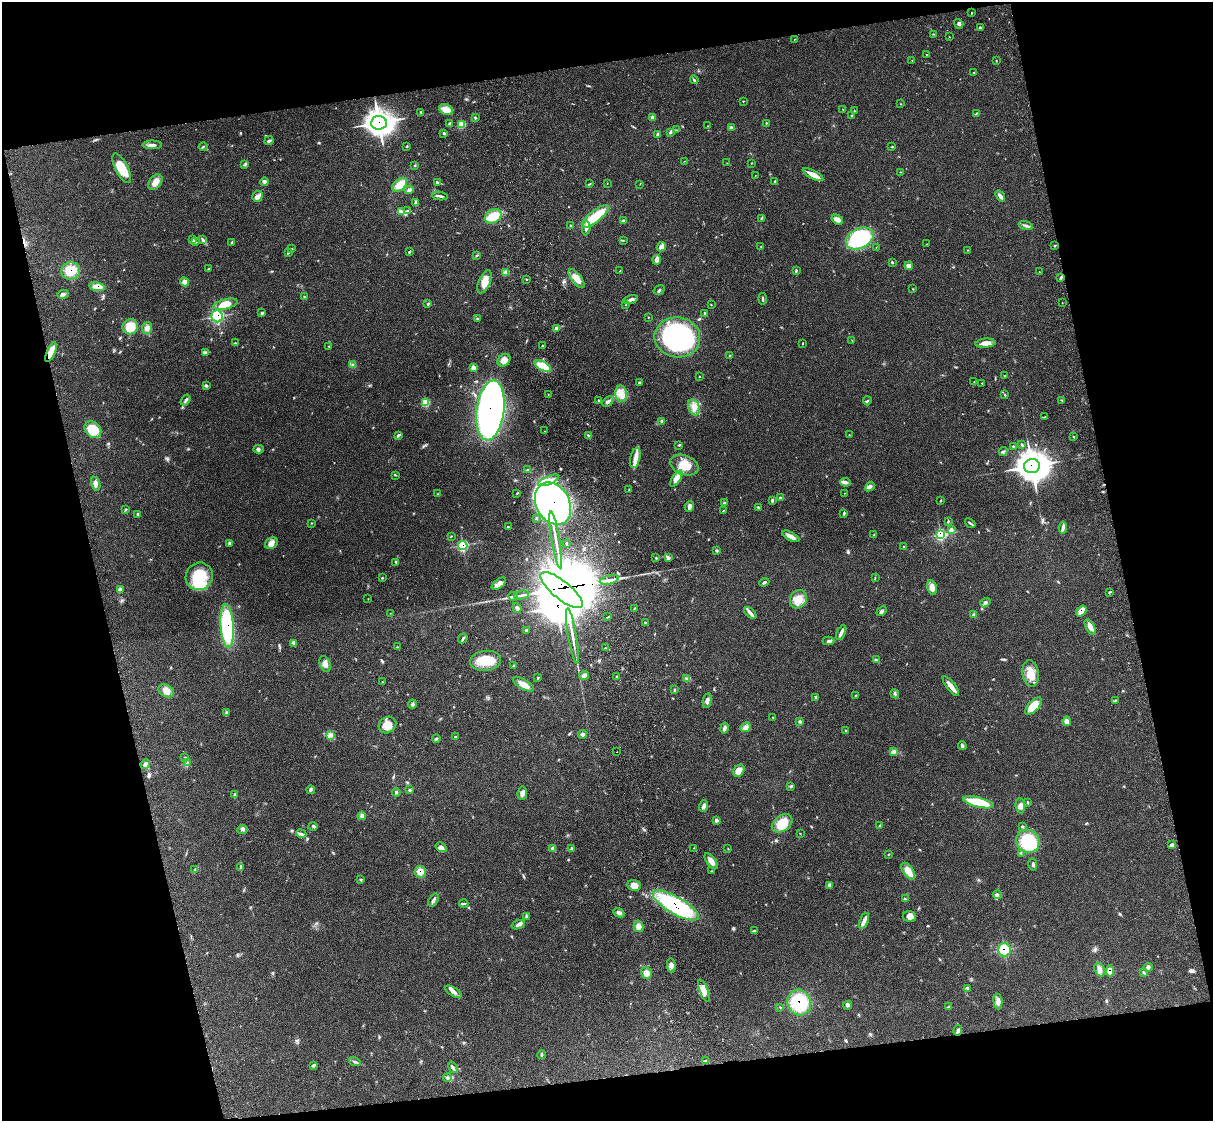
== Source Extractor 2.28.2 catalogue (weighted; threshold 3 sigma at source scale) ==
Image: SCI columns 124-4964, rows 284-4759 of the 5077 x 4925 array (HDU 1 of 3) = the unmasked area's bounding box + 8 px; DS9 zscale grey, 4 x 4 block average (1 PNG px = mean of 4 x 4 image px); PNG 1215 x 1123 px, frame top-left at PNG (2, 2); each listed source drawn as its Kron ellipse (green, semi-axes under 4 px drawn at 4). Shown black and unused: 25% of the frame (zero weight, under 3 of 4 exposures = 6% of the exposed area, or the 3 px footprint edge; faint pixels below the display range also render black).
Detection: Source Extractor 2.28.2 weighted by HDU 2 'WHT'. Background 0.0987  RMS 0.0063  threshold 0.0285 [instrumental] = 3 sigma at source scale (4.5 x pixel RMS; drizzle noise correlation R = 1.50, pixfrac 1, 0.05/0.05 arcsec/px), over >= 5 px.
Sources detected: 381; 9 inside a brighter object's white glare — neither listed nor drawn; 3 coinciding with a brighter row at this scale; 15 inside a brighter listed object's ellipse — not listed separately; the other 354 listed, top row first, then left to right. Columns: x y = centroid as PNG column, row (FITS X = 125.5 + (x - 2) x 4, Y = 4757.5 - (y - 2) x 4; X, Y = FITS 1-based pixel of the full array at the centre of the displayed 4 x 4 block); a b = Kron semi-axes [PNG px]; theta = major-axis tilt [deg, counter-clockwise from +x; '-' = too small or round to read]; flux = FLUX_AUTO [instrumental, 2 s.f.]
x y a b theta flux
971 13 2 2 - 2.7
959 24 5 4 - 7.6
980 27 3 2 - 2.8
934 34 4 2 - 2.4
949 37 2 2 - 1.4
795 39 2 2 - 1.2
926 54 2 2 - 1.5
912 60 2 2 - 0.98
996 61 2 2 - 2.2
974 72 2 2 - 1.4
694 80 4 2 - 5
743 101 2 2 - 2.9
901 104 2 2 - 0.97
446 110 7 5 -28 38
843 110 2 2 - 1
854 111 2 2 - 1.4
421 112 3 2 - 4.2
976 113 2 2 - 2.1
852 115 2 2 - 3.3
653 117 2 2 - 25
475 118 4 2 - 3.7
379 123 7 7 - 2600
766 123 2 2 - 2.9
449 124 3 2 - 7
462 124 2 2 - 76
707 126 2 2 - 1.8
732 128 3 3 - 7.2
677 130 3 2 - 1.9
670 132 3 3 - 4.9
444 133 3 2 - 4.8
658 134 2 2 - 15
269 141 5 2 - 7.9
152 145 10 3 0 14
407 146 3 2 - 3.1
203 147 4 2 - 3.6
892 147 3 2 - 2.7
684 161 2 2 - 0.92
727 163 2 2 - 0.88
751 163 2 2 - 1.5
245 165 3 2 - 3.3
415 165 2 2 - 2.8
122 168 16 6 -63 97
900 172 2 2 - 1.4
755 175 2 2 - 0.84
813 175 11 3 -28 40
775 181 2 2 - 2.5
155 182 8 6 51 32
265 182 4 3 - 10
437 183 3 2 - 4.6
607 183 2 2 - 0.89
589 184 4 2 - 3.4
640 184 2 2 - 1.3
400 185 8 5 40 46
409 190 4 3 - 12
257 196 5 5 - 19
440 196 8 2 -6 9.3
1000 196 6 3 -51 19
415 202 3 2 - 3.6
407 210 3 2 - 3.9
402 212 3 2 - 5.5
493 216 9 6 30 82
595 216 17 5 39 130
762 218 2 2 - 2.8
837 220 6 4 -35 18
623 221 4 3 - 5.4
1026 225 7 2 -17 10
570 226 2 2 - 4.7
586 228 7 3 85 13
860 238 14 10 27 460
192 240 3 2 - 2.6
203 240 2 2 - 3.2
623 240 2 2 - 1.8
196 242 2 2 - 2
232 242 3 2 - 3.1
927 244 2 2 - 1.3
1055 246 3 2 - 4.3
661 247 5 2 - 35
761 247 2 2 - 2
876 247 2 2 - 1.1
292 249 2 2 - 2.1
967 250 2 2 - 1.5
409 252 3 2 - 3.5
288 253 3 2 - 2.5
477 255 3 2 - 3.2
657 260 4 2 - 23
892 262 2 2 - 5.7
909 266 4 3 - 20
208 269 3 2 - 2.3
71 271 9 8 - 76
620 271 2 2 - 1.9
796 271 3 2 - 3.4
1039 272 2 2 - 1.4
506 273 3 2 - 33
1061 277 3 2 - 5.2
526 279 2 2 - 2.4
576 279 11 5 -52 37
184 282 4 4 - 21
484 282 12 5 65 44
97 287 8 4 -8 38
913 289 2 2 - 2.3
659 290 6 2 34 5
63 294 6 3 5 9.6
304 297 2 2 - 1.6
631 299 7 3 13 11
763 299 6 2 -84 4.9
1062 303 2 2 - 1.2
225 304 12 5 14 48
428 304 4 2 - 4
626 305 2 2 - 1.3
711 305 2 2 - 1.6
262 313 4 2 - 4.4
705 313 3 2 - 4.2
217 316 6 5 - 170
648 317 2 2 - 1.8
477 318 2 2 - 2.1
130 327 8 7 - 69
147 328 6 5 - 16
556 328 4 3 - 12
677 337 23 20 -9 660
852 340 2 2 - 0.79
236 343 3 2 - 2.6
985 343 10 4 5 22
803 344 3 2 - 1.8
329 346 3 2 - 2.6
543 346 2 2 - 9.5
51 352 10 4 67 56
206 352 3 2 - 4.3
730 356 2 2 - 7.1
504 360 7 5 39 24
353 364 3 2 - 3.4
543 366 8 4 -27 71
473 368 3 3 - 19
699 376 2 2 - 2
1005 376 2 2 - 2
974 382 2 2 - 1.2
639 383 3 2 - 4.8
982 383 2 2 - 1.6
206 386 3 2 - 4.2
621 394 8 5 -84 32
548 395 2 2 - 0.96
1005 395 4 2 - 4
186 400 6 3 56 7.7
1062 400 3 2 - 2.5
598 401 3 2 - 3.2
867 401 4 2 - 3.5
426 402 4 3 - 47
608 402 6 3 43 12
694 407 8 5 -65 27
490 410 30 14 83 3000
1045 416 2 2 - 1.6
662 421 3 3 - 6.5
93 430 9 7 -43 110
544 431 2 2 - 0.66
398 435 3 2 - 3.9
849 435 2 2 - 1.5
589 436 3 2 - 4.2
1074 437 2 2 - 1.9
679 445 3 2 - 3.7
1022 445 4 2 - 4.2
1013 446 2 2 - 2.5
258 449 5 2 - 6.7
1003 451 4 3 - 6.8
635 458 10 5 77 28
684 465 15 9 -22 75
1032 466 8 7 - 4700
527 469 3 2 - 3.1
396 475 2 2 - 1.5
676 479 9 4 57 30
549 480 11 4 23 30
845 482 5 4 - 11
96 484 7 4 -77 16
870 487 5 3 - 12
629 489 3 2 - 1.8
517 493 2 2 - 2.6
844 493 2 2 - 1.2
437 494 2 2 - 1.4
780 498 4 2 - 6.6
772 500 4 2 - 5.4
941 500 3 2 - 2.6
724 503 3 2 - 3.6
553 504 22 16 -61 3200
690 506 5 3 - 14
759 507 3 2 - 4.6
125 510 3 2 - 3.1
723 511 3 2 - 2.1
138 514 3 3 - 3.8
844 514 3 2 - 3.7
536 518 3 2 - 2.6
948 521 3 2 - 3
312 523 2 2 - 1.9
970 523 6 2 -36 6.2
508 527 2 2 - 2.6
1063 528 6 3 83 9.8
951 530 3 2 - 13
940 534 3 3 - 210
874 535 2 2 - 2.2
451 536 3 2 - 1.7
791 536 9 3 -27 23
556 540 29 2 -80 32
229 543 4 3 - 5.9
271 543 7 5 36 28
567 544 3 2 - 3
463 545 5 4 - 120
904 547 3 2 - 3.9
717 551 2 2 - 6
656 558 3 2 - 2.4
668 558 4 3 - 9
396 562 4 2 - 3.4
199 576 14 13 - 160
382 578 3 2 - 2.7
875 578 2 2 - 2.1
609 580 10 3 12 18
764 582 5 2 - 5.7
499 584 8 4 37 22
932 588 8 4 -76 32
120 590 4 2 - 5.4
562 590 26 9 -39 9600
1109 593 2 2 - 2
521 595 7 2 10 11
513 596 5 3 - 8.4
368 599 2 2 - 0.89
798 599 10 8 56 48
985 603 5 3 - 8.9
517 608 5 3 - 7.5
634 609 3 2 - 2.7
882 611 5 2 - 9.2
1081 611 6 4 54 34
390 613 2 2 - 1
750 613 7 3 -43 14
974 615 4 3 - 9.2
608 617 4 2 - 3
645 622 2 2 - 1.5
227 626 21 6 -86 400
1090 627 8 4 -60 20
526 631 3 2 - 5.3
841 633 8 3 65 14
572 636 28 2 -80 34
463 638 5 2 - 5.8
828 641 6 2 4 8.7
294 643 2 2 - 1.9
397 647 2 2 - 1.7
605 648 3 2 - 3.1
876 660 2 2 - 1.5
485 661 15 10 6 80
325 664 8 5 -70 19
513 666 3 3 - 4.3
1030 673 13 8 -83 55
584 676 5 4 - 15
616 677 3 2 - 4.2
538 678 2 2 - 2.9
687 678 2 2 - 1.9
382 682 2 2 - 1.6
524 684 11 5 -29 33
951 686 12 3 -52 36
674 690 3 2 - 3.1
166 691 8 6 -27 27
895 694 4 2 - 6.2
856 695 2 2 - 1.9
815 697 4 2 - 3.7
1115 700 2 2 - 1.5
707 701 7 3 78 14
412 704 4 3 - 7.4
1033 706 11 5 46 73
226 712 3 2 - 3.1
773 717 3 2 - 1.5
1067 721 5 3 - 13
800 722 3 3 - 5.1
387 725 9 8 - 43
745 727 5 4 - 12
724 728 5 3 - 10
846 731 2 2 - 1.7
582 734 4 4 - 8.1
331 735 3 2 - 5.7
455 736 3 2 - 3.2
436 738 4 2 - 5.2
962 746 4 3 - 6.8
894 751 4 3 - 6.4
617 752 2 2 - 1.2
184 757 2 2 - 1.3
187 763 2 2 - 1.9
145 764 5 4 - 10
739 771 7 5 51 36
791 786 3 3 - 4.1
310 790 4 3 - 6.4
410 790 3 3 - 4.4
396 792 4 3 - 5
522 793 6 4 80 16
235 795 4 2 - 4.7
978 802 16 5 -14 130
1028 802 3 2 - 2.7
704 806 6 3 70 10
1020 806 7 4 -84 17
362 816 4 3 - 7.4
716 820 4 3 - 7.1
782 823 11 8 34 74
879 825 2 2 - 2.1
313 826 4 2 - 4.2
1023 826 3 2 - 3.5
242 829 5 3 - 8.6
800 833 2 2 - 1.2
301 834 5 2 - 7.5
1028 841 12 11 - 230
1172 845 4 3 - 11
441 847 6 4 -32 12
553 848 2 2 - 3.6
694 848 2 2 - 1.2
571 849 2 2 - 1.3
728 849 2 2 - 2
888 854 3 2 - 2
1021 854 2 2 - 1.7
711 861 9 4 -53 25
1033 864 6 2 -77 6.1
241 868 4 2 - 3.5
195 870 3 2 - 2.7
711 871 2 2 - 1.8
908 871 9 5 -56 45
420 872 6 5 - 30
361 879 2 2 - 2.3
634 885 7 5 -13 24
830 885 4 4 - 10
997 895 4 3 - 6.7
905 899 4 2 - 2.1
433 900 7 3 55 9.3
464 903 5 2 - 4.1
676 906 26 8 -30 470
619 913 6 3 -24 10
910 916 6 5 - 19
526 917 3 3 - 4.4
864 921 8 4 67 16
518 925 7 3 19 12
638 926 6 4 -75 22
755 931 3 2 - 3.7
1004 950 6 6 - 98
671 966 7 4 -79 12
1148 967 5 3 - 6.9
1099 970 7 5 -67 17
1110 971 5 4 - 30
1143 972 2 2 - 2.7
646 973 6 5 - 25
968 988 3 2 - 4.4
704 991 12 3 -67 24
453 992 9 4 -31 17
998 1001 8 4 -83 17
799 1003 13 12 - 200
848 1005 4 3 - 8.5
780 1007 2 2 - 1.4
949 1007 2 2 - 1.6
958 1031 5 2 - 7.2
542 1055 4 2 - 4.8
705 1061 2 2 - 2.3
355 1062 6 2 -17 6.1
313 1065 4 2 - 4.5
453 1067 6 3 -55 7.8
447 1077 4 2 - 4.9
Overlapping masked pixels (flux is a lower limit): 18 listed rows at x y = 379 123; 71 271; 97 287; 217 316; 51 352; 490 410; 1032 466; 553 504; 940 534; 463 545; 562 590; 1081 611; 227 626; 420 872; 676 906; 1004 950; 1110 971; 799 1003
Diffuse or blended objects may show on this block-average render without a row.